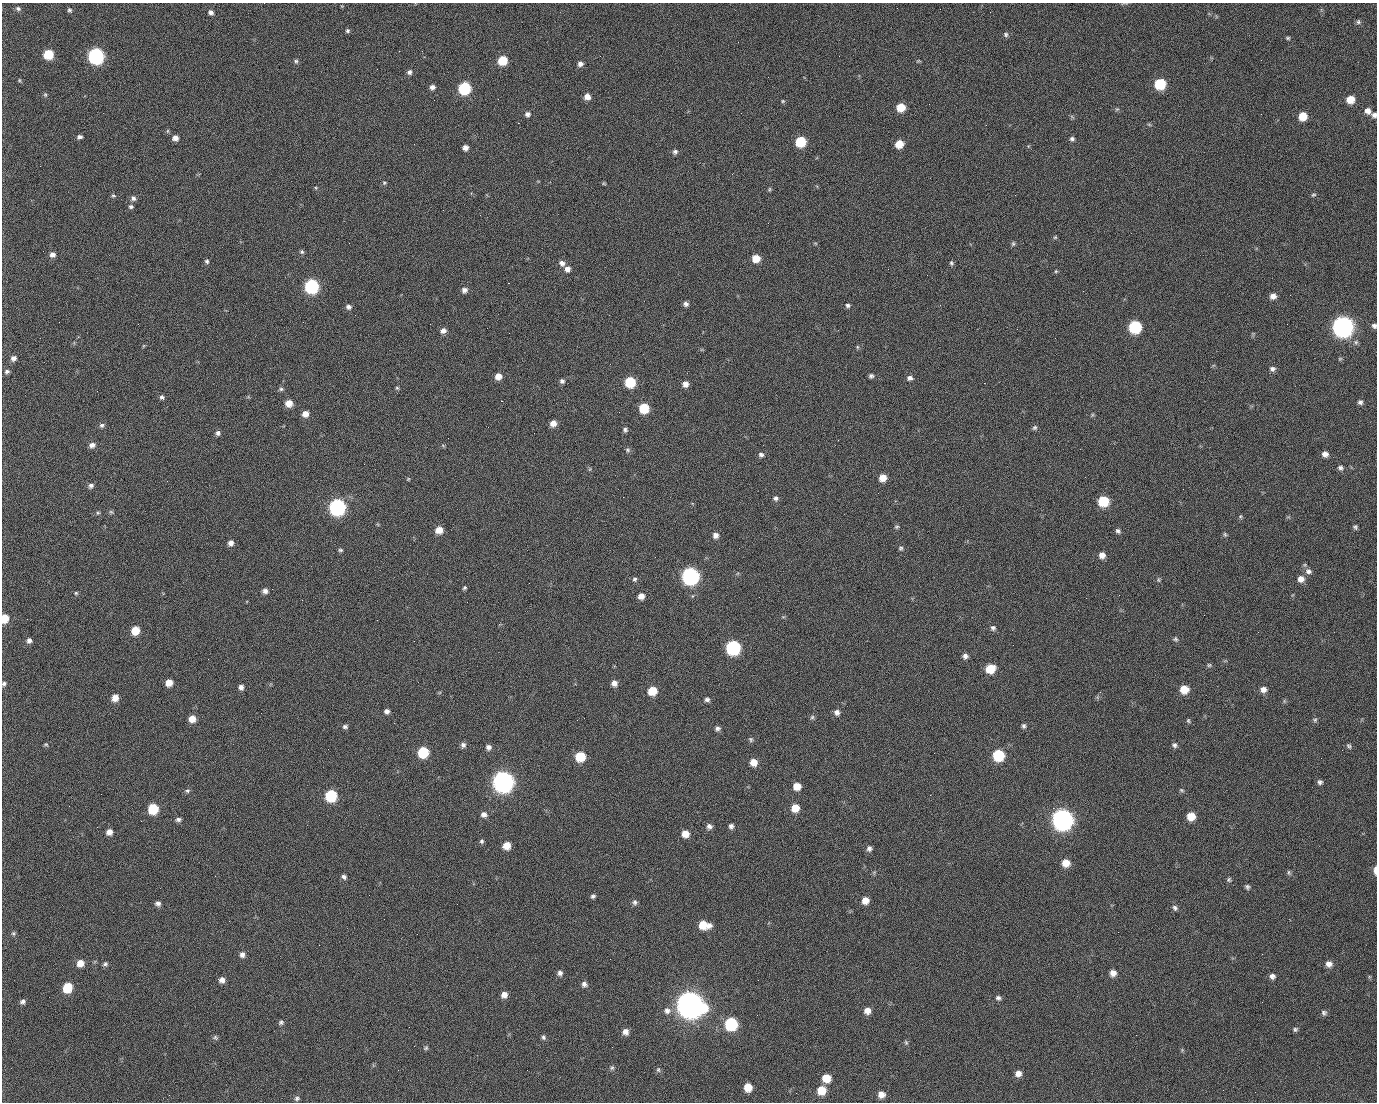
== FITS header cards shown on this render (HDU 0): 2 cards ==
NAXIS1  =                 1375 / length of data axis 1
NAXIS2  =                 1100 / length of data axis 2

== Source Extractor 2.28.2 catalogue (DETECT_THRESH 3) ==
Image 1375 x 1100 px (HDU 0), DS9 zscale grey, 1 PNG px = 1 image px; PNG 1379 x 1104 px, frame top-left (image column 1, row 1100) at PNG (2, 3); no overlay
Background 1450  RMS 29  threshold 85.5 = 3 sigma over >= 5 px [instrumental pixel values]
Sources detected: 255; all 255 listed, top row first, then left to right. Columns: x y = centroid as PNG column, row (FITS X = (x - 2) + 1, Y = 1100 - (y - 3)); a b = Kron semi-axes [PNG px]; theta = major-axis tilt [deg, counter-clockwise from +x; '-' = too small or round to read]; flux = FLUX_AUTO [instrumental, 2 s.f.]
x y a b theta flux
18 8 6 6 - 4.2e+03
70 11 5 3 - 6.4e+03
211 12 6 5 - 6.7e+03
990 12 2 2 - 1.4e+03
1358 22 7 6 - 4.1e+03
347 31 5 5 - 3.5e+03
1006 34 7 6 - 4.3e+03
1288 38 5 4 - 2.8e+03
399 51 2 2 - 2.2e+04
48 54 7 6 - 7.4e+04
96 56 8 8 - 5.1e+05
502 60 7 6 - 5.8e+04
296 61 6 5 - 3.4e+03
918 61 6 3 18 1.9e+03
580 64 6 5 - 7.9e+03
377 69 2 2 - 1.1e+03
409 72 6 6 - 5.7e+03
19 80 5 4 - 2.2e+03
1160 84 7 7 - 1.0e+05
432 87 6 5 - 7.0e+03
464 88 7 7 - 1.8e+05
45 95 6 5 - 2.9e+03
587 97 6 6 - 1.3e+04
498 99 2 2 - 1.2e+03
1350 99 7 7 - 2.6e+04
434 100 2 2 - 4.0e+03
783 101 5 5 - 2.3e+03
901 107 7 6 - 3.5e+04
1117 109 5 4 - 2.5e+03
1368 111 8 7 - 1.1e+04
527 114 6 6 - 6.5e+03
1374 115 7 6 - 6.0e+03
1303 116 7 7 - 3.6e+04
518 123 2 2 - 2.5e+04
1149 124 6 4 -20 2.3e+03
80 137 6 4 5 5.1e+03
175 138 7 6 - 1.1e+04
1072 139 6 6 - 4.6e+03
800 142 7 7 - 9.2e+04
899 144 6 6 - 3.1e+04
465 148 5 5 - 9.7e+03
675 152 6 6 - 5.5e+03
384 183 6 4 -70 2.6e+03
604 183 5 4 - 2.1e+03
316 188 5 3 - 2.0e+03
769 189 6 4 71 2.5e+03
1015 195 2 2 - 7.0e+03
1313 195 7 4 18 2.9e+03
113 196 6 5 - 3.2e+03
133 198 7 6 - 6.5e+03
131 207 6 5 - 4.3e+03
1055 237 5 4 - 2.3e+03
815 243 6 3 -18 2.0e+03
1013 244 7 5 75 3.5e+03
302 252 6 5 - 3.8e+03
52 255 7 6 - 8.8e+03
756 258 6 6 - 3.1e+04
207 261 6 5 - 4.0e+03
562 263 7 6 - 8.6e+03
951 263 6 5 - 3.6e+03
567 269 7 7 - 9.4e+03
1056 271 5 4 - 2.1e+03
508 283 2 2 - 5.7e+04
311 286 8 7 - 3.2e+05
464 290 7 6 - 7.9e+03
1083 291 2 2 - 3.3e+03
1290 295 2 2 - 2.0e+03
1273 296 7 6 - 1.1e+04
686 304 6 5 - 6.5e+03
848 305 6 5 - 4.1e+03
348 307 6 6 - 5.9e+03
355 315 2 2 - 1.0e+03
59 322 2 2 - 1.3e+03
1287 324 2 2 - 1.1e+03
1342 326 9 9 - 1.4e+06
1374 326 6 5 - 5.4e+03
1135 327 8 7 - 1.8e+05
443 331 7 6 - 9.7e+03
857 347 6 4 -89 2.3e+03
13 358 7 6 - 8.9e+03
1272 369 7 6 - 6.1e+03
7 371 6 5 - 4.9e+03
498 376 6 6 - 1.6e+04
871 376 5 4 - 4.3e+03
910 378 6 5 - 6.4e+03
562 381 6 5 - 5.0e+03
630 382 7 7 - 9.3e+04
984 383 2 2 - 2.0e+04
685 384 6 6 - 1.1e+04
397 388 5 5 - 2.6e+03
281 389 7 5 0 3.6e+03
97 391 2 2 - 1.4e+03
162 397 6 5 - 4.7e+03
501 401 3 2 - 5.8e+04
1360 402 6 5 - 5.0e+03
289 403 7 6 - 2.0e+04
644 408 7 7 - 6.8e+04
305 414 6 6 - 1.5e+04
1092 415 6 4 71 2.4e+03
553 423 6 6 - 1.5e+04
102 425 7 6 - 5.1e+03
1035 428 6 6 - 3.9e+03
625 430 5 5 - 4.3e+03
218 433 7 6 - 5.7e+03
838 440 3 2 - 2.9e+03
92 445 8 6 13 8.6e+03
628 450 7 6 - 4.0e+03
1325 454 6 6 - 9.7e+03
761 455 7 6 - 5.2e+03
1340 468 6 6 - 5.2e+03
590 469 6 3 71 2.0e+03
883 478 6 6 - 2.1e+04
408 479 5 4 - 2.0e+03
91 486 7 6 - 5.9e+03
623 497 2 2 - 3.1e+03
776 498 7 6 - 5.2e+03
1103 501 7 7 - 9.0e+04
337 507 8 8 - 5.7e+05
111 512 5 5 - 3.0e+03
98 513 5 4 - 2.6e+03
1240 516 5 4 - 2.6e+03
897 527 6 5 - 3.2e+03
1355 527 6 5 - 3.8e+03
439 530 7 6 - 2.1e+04
1118 531 7 6 - 4.7e+03
1225 534 6 5 - 2.9e+03
715 535 7 7 - 9.1e+03
231 543 6 6 - 9.3e+03
901 548 6 5 - 3.4e+03
340 550 5 4 - 3.1e+03
1102 555 7 7 - 1.3e+04
1308 571 10 8 -18 8.9e+03
690 576 8 8 - 6.7e+05
635 579 6 6 - 4.2e+03
1301 579 8 8 - 1.3e+04
1158 580 7 4 85 3.0e+03
464 588 5 4 - 3.1e+03
265 591 6 5 - 7.6e+03
76 593 5 5 - 2.6e+03
641 596 6 6 - 1.2e+04
4 618 6 5 - 4.0e+04
27 619 2 2 - 4.0e+03
377 620 2 2 - 1.2e+04
993 628 7 7 - 5.5e+03
135 630 7 6 - 4.0e+04
1175 639 7 6 - 3.7e+03
29 641 6 6 - 6.9e+03
733 647 8 8 - 3.2e+05
965 656 7 6 - 7.5e+03
1209 665 6 5 - 2.8e+03
990 669 8 7 - 4.6e+04
169 683 6 6 - 2.0e+04
614 683 6 6 - 1.1e+04
4 684 6 5 - 4.3e+03
241 687 6 6 - 7.2e+03
1184 689 7 7 - 3.7e+04
1263 689 8 7 - 1.0e+04
652 691 7 7 - 4.4e+04
115 698 7 6 - 1.9e+04
707 699 6 5 - 5.2e+03
387 711 6 5 - 6.6e+03
837 712 7 6 - 7.8e+03
812 717 6 6 - 3.4e+03
192 719 6 6 - 2.1e+04
1315 720 6 5 - 3.6e+03
1188 721 6 4 -88 2.8e+03
1024 726 6 6 - 4.1e+03
345 727 6 5 - 4.7e+03
717 728 6 5 - 5.6e+03
751 739 6 5 - 3.4e+03
46 744 6 4 15 2.7e+03
463 745 7 6 - 6.2e+03
1174 745 7 6 - 5.1e+03
1349 746 8 5 -60 3.9e+03
488 747 6 6 - 7.1e+03
423 752 7 7 - 9.8e+04
934 753 2 2 - 1.5e+03
998 755 7 7 - 1.2e+05
580 757 7 7 - 7.1e+04
754 762 7 6 - 2.1e+04
503 781 9 9 - 1.5e+06
1320 782 6 6 - 5.1e+03
797 786 6 6 - 2.3e+04
1181 790 7 5 -27 3.0e+03
187 791 7 5 -2 4.0e+03
101 794 2 2 - 2.2e+03
331 795 7 7 - 1.4e+05
930 795 2 2 - 7.9e+03
795 808 7 7 - 2.8e+04
1053 808 2 2 - 1.6e+04
153 809 7 7 - 7.3e+04
484 814 7 7 - 7.9e+03
1191 816 7 7 - 3.0e+04
178 819 6 5 - 5.3e+03
1062 819 9 9 - 1.5e+06
709 826 7 7 - 7.5e+03
731 826 6 5 - 5.9e+03
109 832 6 6 - 1.2e+04
685 834 7 6 - 2.0e+04
482 841 6 5 - 3.7e+03
506 845 6 6 - 2.6e+04
869 848 7 7 - 6.2e+03
1066 863 8 7 - 2.3e+04
1375 870 8 3 90 1.2e+04
1289 873 7 5 -83 3.3e+03
344 877 6 5 - 5.1e+03
1229 880 6 5 - 3.4e+03
1247 887 6 5 - 4.2e+03
593 896 6 5 - 4.6e+03
865 900 7 6 - 1.8e+04
635 902 7 6 - 5.4e+03
158 903 7 6 - 6.3e+03
457 904 2 2 - 1.3e+03
1175 908 8 6 -62 5.3e+03
704 925 10 7 -9 4.3e+04
1118 932 2 2 - 2.3e+03
13 933 6 5 - 3.3e+03
242 955 7 6 - 7.8e+03
610 959 2 2 - 2.2e+03
80 963 7 7 - 1.8e+04
105 964 7 5 19 4.2e+03
1329 964 8 7 - 1.1e+04
560 973 7 6 - 6.2e+03
1113 973 7 7 - 1.3e+04
1272 976 6 6 - 7.5e+03
222 980 7 6 - 9.8e+03
758 980 2 2 - 1.7e+03
584 984 7 7 - 6.8e+03
67 987 7 7 - 6.0e+04
504 995 7 6 - 1.2e+04
998 998 7 6 - 5.1e+03
23 1002 6 5 - 6.0e+03
690 1005 11 10 - 3.1e+06
667 1011 9 8 - 1.1e+04
867 1011 8 7 - 1.4e+04
1324 1013 7 7 - 5.0e+03
281 1022 6 6 - 4.3e+03
731 1024 8 8 - 1.9e+05
1295 1029 6 6 - 3.8e+03
625 1032 7 7 - 1.1e+04
1136 1035 2 2 - 8.6e+02
215 1037 7 6 - 3.7e+03
543 1037 6 5 - 4.2e+03
906 1042 7 5 -64 3.4e+03
426 1048 7 5 36 3.3e+03
612 1068 6 5 - 3.5e+03
658 1070 8 6 77 3.7e+03
1018 1074 7 7 - 1.1e+04
826 1078 7 7 - 3.5e+04
748 1087 7 6 - 2.9e+04
821 1090 8 8 - 3.6e+04
796 1093 2 2 - 1.9e+03
881 1094 7 7 - 1.4e+04
169 1095 2 2 - 5.6e+03
297 1098 7 6 - 4.5e+03
At the frame edge (FLAGS 8, measured only in part): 5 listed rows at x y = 1374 115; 1374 326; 4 618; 4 684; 1375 870